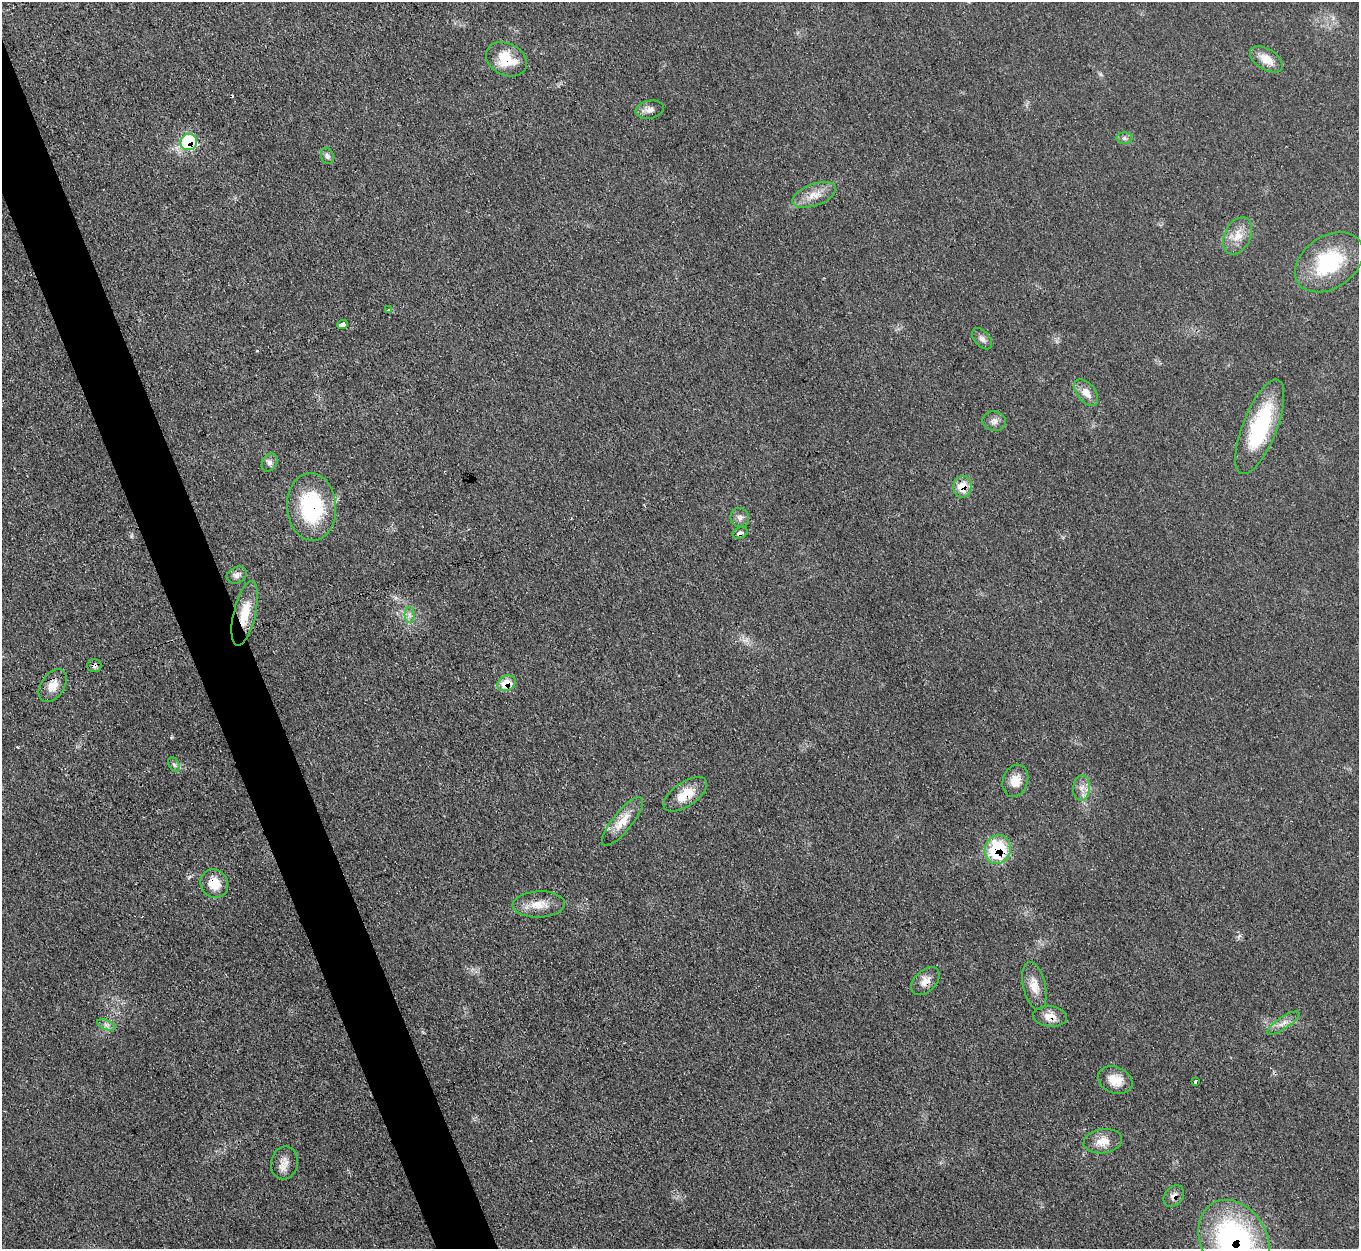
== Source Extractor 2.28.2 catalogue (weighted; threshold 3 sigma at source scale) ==
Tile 11 of 4 x 4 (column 3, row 3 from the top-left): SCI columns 2716-4072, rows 1527-2773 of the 5432 x 5415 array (HDU 1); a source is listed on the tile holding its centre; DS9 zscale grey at full resolution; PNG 1361 x 1251 px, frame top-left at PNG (2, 2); each listed source drawn as its Kron ellipse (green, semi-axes under 4 px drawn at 4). Shown black and unused: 4% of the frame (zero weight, under 3 of 4 exposures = <1% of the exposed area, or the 3 px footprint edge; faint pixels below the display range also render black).
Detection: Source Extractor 2.28.2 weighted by HDU 2 'WHT'; one run over the whole footprint, this tile lists its part. Background 0.0638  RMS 0.0063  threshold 0.0284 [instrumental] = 3 sigma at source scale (4.5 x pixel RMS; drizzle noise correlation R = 1.50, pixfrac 1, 0.05/0.05 arcsec/px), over >= 5 px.
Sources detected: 47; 2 cosmic-ray / hot-pixel residue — neither listed nor drawn; the other 45 listed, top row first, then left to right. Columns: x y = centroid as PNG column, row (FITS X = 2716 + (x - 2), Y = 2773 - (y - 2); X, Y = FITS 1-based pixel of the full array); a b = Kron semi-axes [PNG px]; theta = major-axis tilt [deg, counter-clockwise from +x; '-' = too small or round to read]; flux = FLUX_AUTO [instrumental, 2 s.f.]
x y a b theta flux
506 59 21 16 -27 19
1266 59 18 10 -32 9.3
650 110 14 9 11 3.8
1124 138 8 6 0 1.9
189 142 8 8 - 44
327 156 8 6 -70 1.8
814 195 23 11 20 8.8
1238 236 19 13 64 9.1
1329 262 37 26 34 48
388 310 3 3 - 1.2
342 325 5 4 - 7.1
982 339 12 7 -48 3
1086 392 15 9 -52 6.8
994 421 12 9 -13 3.4
1260 427 50 17 69 57
270 463 10 7 57 2.4
963 487 11 9 85 12
312 507 34 24 -86 54
740 518 9 9 - 2.9
740 533 8 5 22 2.6
237 575 10 8 27 2.7
245 613 33 11 77 16
409 615 7 5 -89 2.1
94 666 7 6 - 2.5
507 683 9 7 28 12
53 685 18 11 56 8.2
174 765 8 5 -62 1.4
1015 781 16 12 70 8.1
1082 788 13 8 85 4.7
685 794 25 12 34 13
623 821 30 10 51 11
998 850 14 13 - 45
214 884 15 13 -56 12
539 904 26 13 2 11
925 981 17 10 43 6.1
1034 986 24 11 -77 8.8
1050 1016 17 10 -6 6.8
1283 1023 19 6 34 4.4
106 1025 9 4 -23 2.3
1115 1080 18 13 -21 9.7
1195 1082 3 3 - 14
1103 1141 19 12 8 8.8
284 1163 16 13 79 6.1
1174 1196 12 9 51 4
1234 1240 43 33 -60 150
Overlapping masked pixels (flux is a lower limit): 17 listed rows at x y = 506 59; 189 142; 342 325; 963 487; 312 507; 740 533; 245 613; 94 666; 507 683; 53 685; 685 794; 998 850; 214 884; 925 981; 1050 1016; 1174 1196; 1234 1240
Isophote crosses this tile's border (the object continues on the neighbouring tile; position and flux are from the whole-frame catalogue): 1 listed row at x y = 1234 1240